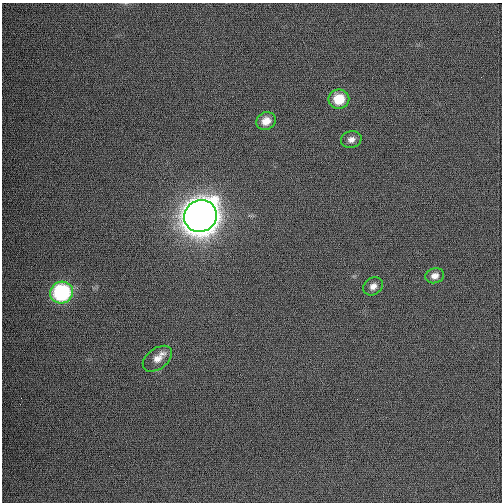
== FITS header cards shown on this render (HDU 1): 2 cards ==
NAXIS1  =                  500 / length of data axis 1
NAXIS2  =                  500 / length of data axis 2

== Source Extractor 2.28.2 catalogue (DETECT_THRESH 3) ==
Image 500 x 500 px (HDU 1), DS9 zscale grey, 1 PNG px = 1 image px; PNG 504 x 504 px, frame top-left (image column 1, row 500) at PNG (2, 3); each listed source drawn as its Kron ellipse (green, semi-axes under 4 px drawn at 4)
Background 1080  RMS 30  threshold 88.6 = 3 sigma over >= 5 px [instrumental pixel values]
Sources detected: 8; all 8 listed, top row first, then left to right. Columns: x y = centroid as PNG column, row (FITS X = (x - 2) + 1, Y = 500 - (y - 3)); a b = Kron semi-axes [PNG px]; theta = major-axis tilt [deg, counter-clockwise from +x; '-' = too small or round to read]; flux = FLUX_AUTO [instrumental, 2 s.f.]
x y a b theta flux
339 99 10 9 - 4.8e+04
266 121 10 8 26 2.1e+04
351 139 10 8 15 1.1e+04
200 216 17 15 37 4.5e+06
435 276 9 7 13 1.2e+04
373 286 10 8 34 1.1e+04
61 292 11 11 - 2.1e+05
157 359 16 10 37 2.0e+04